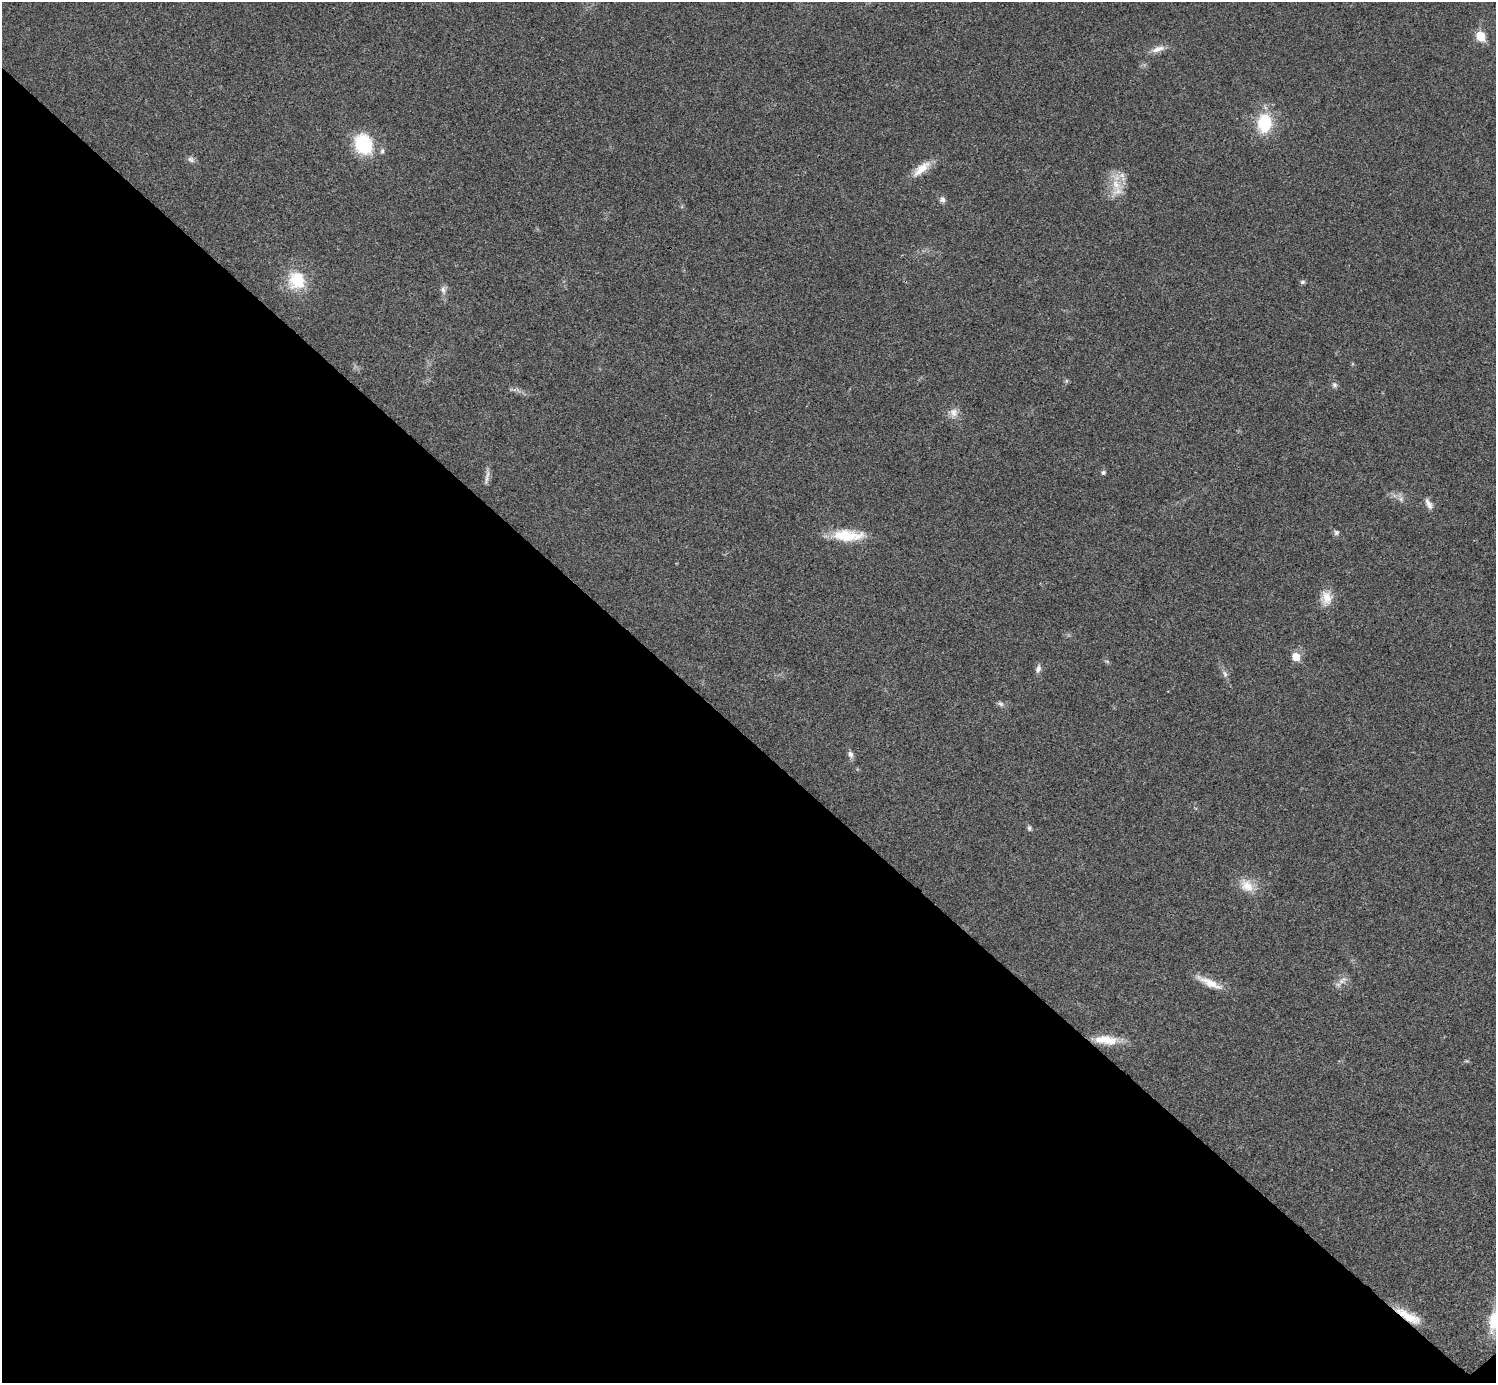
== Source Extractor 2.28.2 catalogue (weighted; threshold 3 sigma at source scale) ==
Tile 14 of 4 x 4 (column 2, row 4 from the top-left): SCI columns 1500-2993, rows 301-1681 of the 5983 x 5983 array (HDU 1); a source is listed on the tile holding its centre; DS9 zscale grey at full resolution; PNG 1498 x 1385 px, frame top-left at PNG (2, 2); no overlay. Shown black and unused: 47% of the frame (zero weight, under 3 of 4 exposures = <1% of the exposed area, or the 3 px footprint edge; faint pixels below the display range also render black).
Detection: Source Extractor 2.28.2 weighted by HDU 2 'WHT'; one run over the whole footprint, this tile lists its part. Background 0.0195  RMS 0.004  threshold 0.0179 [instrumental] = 3 sigma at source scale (4.5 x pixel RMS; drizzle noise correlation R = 1.50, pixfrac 1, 0.05/0.05 arcsec/px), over >= 5 px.
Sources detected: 34; all 34 listed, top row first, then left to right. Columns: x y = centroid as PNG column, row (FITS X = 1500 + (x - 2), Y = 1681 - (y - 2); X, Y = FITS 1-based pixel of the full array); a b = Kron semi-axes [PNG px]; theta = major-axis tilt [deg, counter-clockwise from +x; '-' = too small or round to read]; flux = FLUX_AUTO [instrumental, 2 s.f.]
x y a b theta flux
1480 36 6 5 - 14
1158 49 20 7 18 3.3
1264 123 22 16 89 17
363 144 17 14 -66 27
382 151 8 5 81 0.97
191 159 10 7 -25 1.4
921 169 28 10 40 6.5
1116 184 21 13 -64 7.9
942 199 8 7 - 1.5
297 280 25 23 -85 14
1302 282 7 5 3 0.77
443 290 12 8 -81 1.8
1334 385 8 7 - 1.1
954 413 13 11 90 3.1
1103 472 6 5 - 0.82
487 477 21 5 81 2
1401 499 7 7 - 1.3
1429 504 16 7 -61 2.3
1336 532 7 7 - 1
847 535 37 13 -1 14
1326 598 19 15 85 5.6
1296 657 6 6 - 7
1107 661 6 4 -2 0.57
1038 669 11 6 74 1.7
1225 674 10 7 -70 1.4
1001 704 8 6 -31 1.2
850 754 9 7 -62 1.5
1029 828 7 5 -87 0.87
1247 886 21 15 -44 6.7
1342 980 15 8 38 2.5
1209 982 36 9 -25 6.4
1106 1040 30 10 -4 8.7
1408 1316 35 10 -30 8.6
1493 1321 27 12 82 10
Overlapping masked pixels (flux is a lower limit): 1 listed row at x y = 1408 1316
Isophote crosses this tile's border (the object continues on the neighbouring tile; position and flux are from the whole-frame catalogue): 1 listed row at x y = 1493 1321